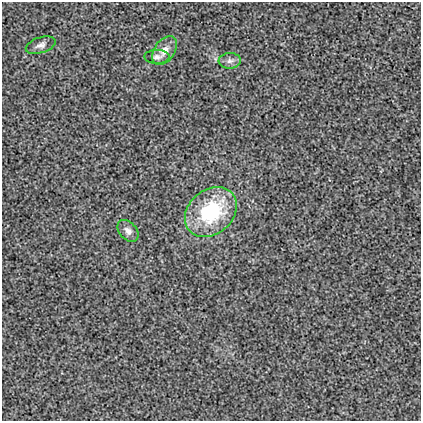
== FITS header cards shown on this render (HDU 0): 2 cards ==
NAXIS1  =                  419
NAXIS2  =                  419

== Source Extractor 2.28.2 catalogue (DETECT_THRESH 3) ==
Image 419 x 419 px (HDU 0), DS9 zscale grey, 1 PNG px = 1 image px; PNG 423 x 423 px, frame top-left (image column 1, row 419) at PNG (2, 2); each listed source drawn as its Kron ellipse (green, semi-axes under 4 px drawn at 4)
Background 0.00291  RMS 0.029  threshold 0.0863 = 3 sigma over >= 5 px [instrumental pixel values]
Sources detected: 6; all 6 listed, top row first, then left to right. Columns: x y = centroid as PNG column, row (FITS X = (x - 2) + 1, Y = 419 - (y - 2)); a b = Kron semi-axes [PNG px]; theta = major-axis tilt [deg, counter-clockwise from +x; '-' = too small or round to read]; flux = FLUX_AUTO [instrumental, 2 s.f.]
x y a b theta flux
41 45 15 7 18 9.7
164 51 16 10 55 20
157 57 12 7 0 8.3
230 61 11 7 3 8.5
211 212 28 22 40 160
128 231 12 8 -48 11